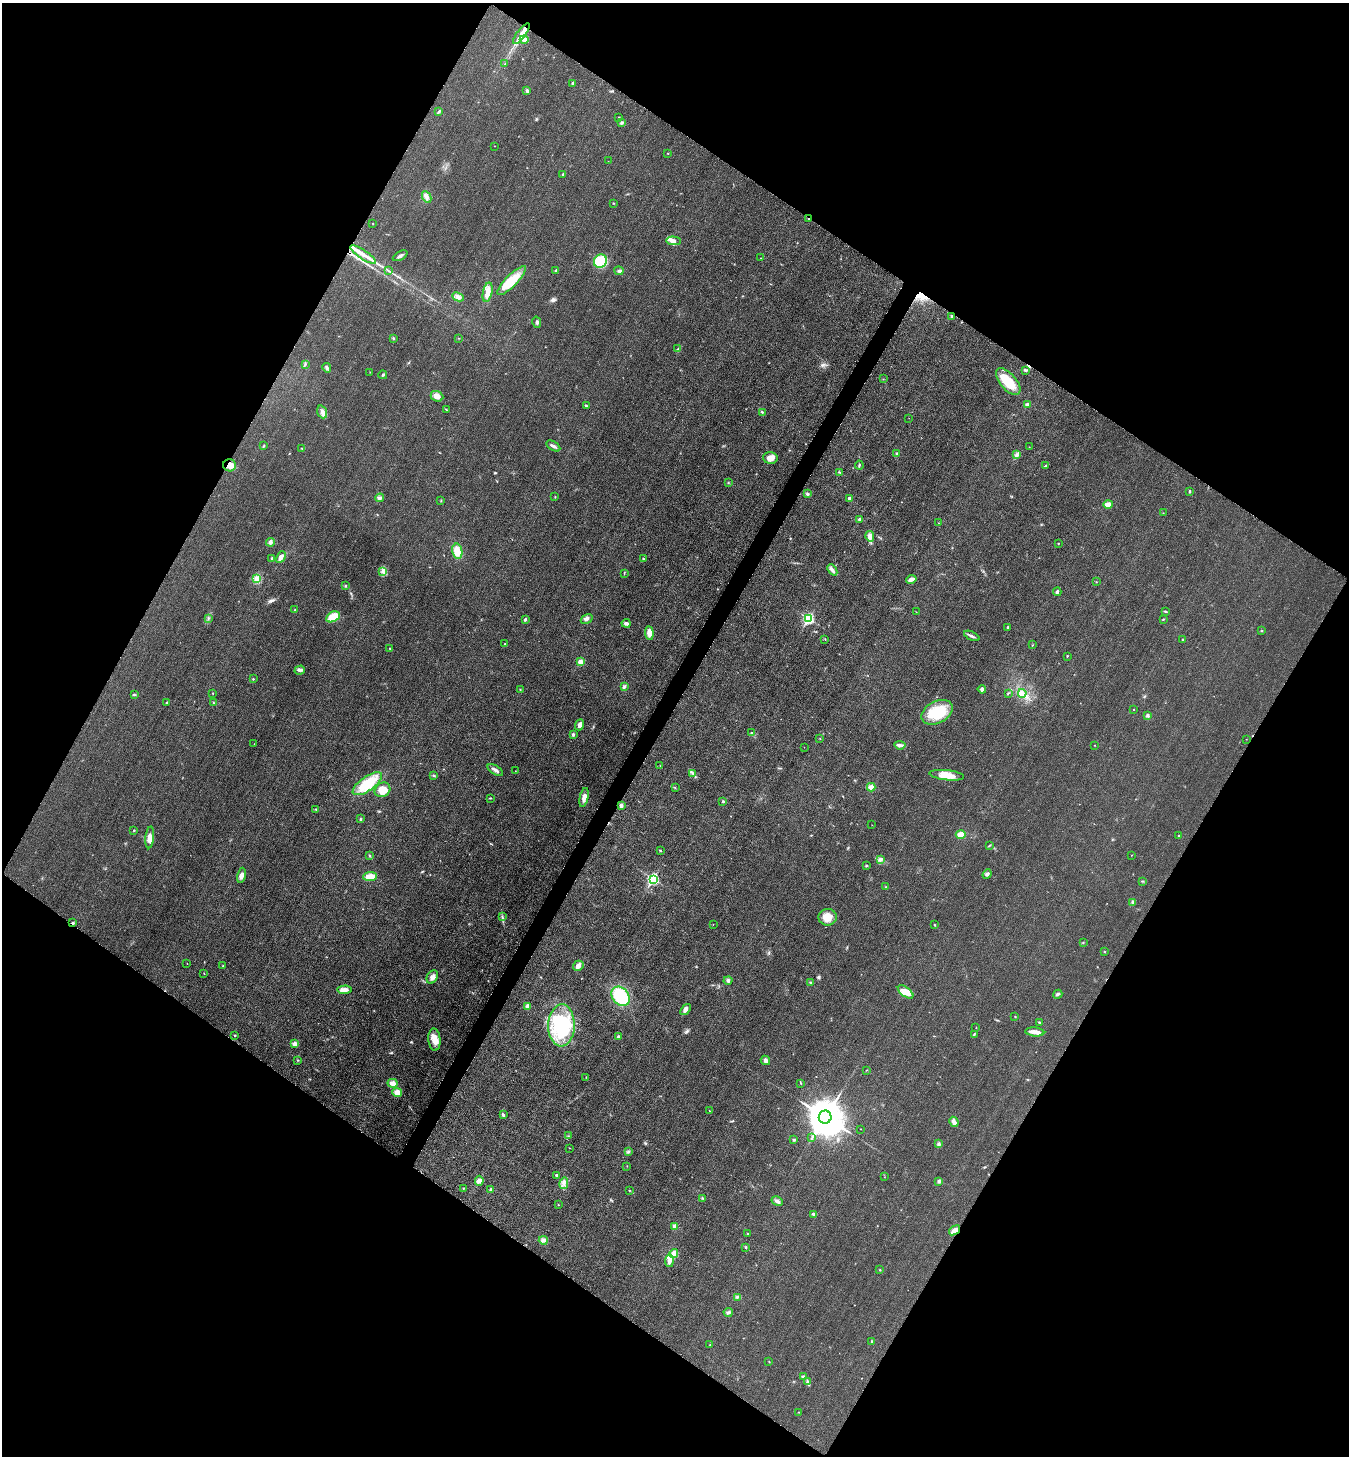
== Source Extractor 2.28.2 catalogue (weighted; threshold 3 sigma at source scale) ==
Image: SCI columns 390-5776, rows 200-6015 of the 6023 x 6034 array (HDU 1 of 3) = the unmasked area's bounding box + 8 px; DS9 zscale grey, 4 x 4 block average (1 PNG px = mean of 4 x 4 image px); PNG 1351 x 1458 px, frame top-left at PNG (2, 3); each listed source drawn as its Kron ellipse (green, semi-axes under 4 px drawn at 4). Shown black and unused: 48% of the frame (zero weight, under 3 of 4 exposures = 2% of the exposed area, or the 3 px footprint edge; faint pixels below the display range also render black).
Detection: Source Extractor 2.28.2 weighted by HDU 2 'WHT'. Background 0.0262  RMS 0.0062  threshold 0.0281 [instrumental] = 3 sigma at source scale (4.5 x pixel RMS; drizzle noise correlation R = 1.50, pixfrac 1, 0.05/0.05 arcsec/px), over >= 5 px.
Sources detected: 259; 1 inside a brighter object's white glare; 1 cosmic-ray / hot-pixel residue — neither listed nor drawn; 2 coinciding with a brighter row at this scale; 17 inside a brighter listed object's ellipse — not listed separately; the other 238 listed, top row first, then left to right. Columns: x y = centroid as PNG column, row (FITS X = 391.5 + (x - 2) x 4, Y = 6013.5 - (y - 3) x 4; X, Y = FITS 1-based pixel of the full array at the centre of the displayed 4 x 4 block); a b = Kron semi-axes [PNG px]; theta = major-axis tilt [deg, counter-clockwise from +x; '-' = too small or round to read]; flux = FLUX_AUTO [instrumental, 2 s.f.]
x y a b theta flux
521 34 12 4 53 31
524 40 4 3 - 13
505 64 2 2 - 1.4
572 83 3 2 - 5.8
527 90 4 3 - 6.2
438 112 2 2 - 2.9
618 117 2 2 - 1.1
622 123 3 3 - 5.9
494 146 2 2 - 1.3
668 153 2 2 - 1.7
608 161 2 2 - 0.75
563 174 3 2 - 3
427 197 6 3 -63 11
614 203 2 2 - 1.6
808 219 2 2 - 4.7
373 224 2 2 - 1.6
673 241 7 3 -4 13
363 254 15 3 -34 34
400 256 8 2 31 11
761 258 2 2 - 0.77
600 261 7 6 - 91
388 270 2 2 - 1.7
555 271 3 2 - 2.6
619 271 4 3 - 5.7
512 281 19 6 45 81
488 292 10 4 77 27
458 297 6 4 -26 13
952 316 2 2 - 20
537 322 5 3 - 6.5
393 338 3 2 - 3.7
458 338 2 2 - 0.99
678 349 3 2 - 3.8
305 365 3 2 - 3.5
327 368 5 3 - 6.3
1026 370 4 3 - 5
370 372 2 2 - 1.2
383 375 4 2 - 4.4
883 379 2 2 - 1.4
1008 382 16 8 -49 100
437 396 6 5 - 20
1027 405 2 2 - 28
586 406 4 3 - 4.9
446 410 2 2 - 1.4
322 412 6 4 -69 16
762 412 3 2 - 2.9
909 418 2 2 - 0.98
264 446 3 2 - 2.9
553 446 8 2 -30 10
1029 447 2 2 - 0.68
302 448 3 2 - 2.8
897 454 3 3 - 4.7
1017 455 3 2 - 3.4
770 458 7 5 -5 32
229 465 6 6 - 24
859 465 4 2 - 3.7
1046 465 3 2 - 2.3
840 472 4 2 - 2.5
728 483 2 2 - 1.5
1190 492 3 2 - 3.5
807 494 3 2 - 5.1
555 497 2 2 - 1.8
379 498 4 2 - 5.7
850 498 2 2 - 29
441 501 2 2 - 1.7
1108 505 5 4 - 31
1163 513 2 2 - 1.2
859 519 3 2 - 4.1
939 523 2 2 - 1.2
870 536 5 4 - 16
270 542 4 4 - 10
1058 543 2 2 - 1.4
457 551 7 5 -79 45
281 557 6 4 63 17
272 558 2 2 - 8.5
643 559 2 2 - 4.6
832 570 6 3 -50 11
383 571 3 2 - 4.6
624 573 3 2 - 2.3
257 579 4 4 - 12
911 579 5 3 - 19
1096 582 2 2 - 1.2
345 586 3 2 - 3.9
1057 592 4 2 - 5.7
295 610 3 2 - 1.9
1165 611 3 2 - 4.3
916 612 2 2 - 1
333 617 7 5 28 71
208 618 2 2 - 2.7
525 619 3 2 - 6.5
587 619 6 3 33 11
809 619 3 2 - 490
1163 619 2 2 - 2.1
626 623 4 3 - 11
1008 627 2 2 - 4.5
1262 631 2 2 - 1.3
649 633 7 4 -84 27
972 636 8 2 -25 9.3
825 639 2 2 - 1
1183 639 2 2 - 4.3
505 644 2 2 - 3.4
1032 645 2 2 - 1.2
390 648 2 2 - 3.1
1067 656 2 2 - 2.4
580 662 2 2 - 79
300 670 5 3 - 8.4
253 679 2 2 - 3
624 687 4 3 - 7.3
982 689 4 3 - 11
520 690 2 2 - 3
212 693 3 2 - 1.4
1008 693 2 2 - 1.6
1022 693 4 2 - 8.6
134 695 3 2 - 3.7
166 703 2 2 - 2.2
214 703 2 2 - 2
1134 709 2 2 - 2.3
937 712 17 10 27 130
1148 715 3 2 - 4.8
580 725 6 4 68 16
751 732 2 2 - 2.5
573 734 3 2 - 6
820 738 2 2 - 1.7
1246 739 2 2 - 1.2
254 744 2 2 - 1.2
900 745 5 3 - 9
1094 745 2 2 - 1.3
804 747 2 2 - 0.94
660 766 2 2 - 1.1
495 770 9 3 -31 13
515 771 2 2 - 0.96
693 773 3 3 - 5.7
434 775 3 2 - 3.6
947 775 17 5 -6 47
367 784 17 7 35 120
871 787 4 3 - 24
675 788 2 2 - 1.1
382 790 8 7 - 39
490 798 2 2 - 2.4
584 798 10 4 78 21
723 801 2 2 - 4.5
621 805 2 2 - 31
316 810 4 2 - 2.6
361 819 3 2 - 3.3
872 825 2 2 - 0.89
134 830 2 2 - 2.7
961 835 5 4 - 26
1179 835 2 2 - 1.4
150 837 11 4 85 24
989 845 4 2 - 3.1
660 851 2 2 - 7.9
1132 855 2 2 - 0.94
370 856 3 2 - 3.1
880 860 3 2 - 4.9
866 866 2 2 - 2.4
987 874 5 3 - 9.1
241 875 8 4 79 14
370 877 7 3 6 48
653 879 3 3 - 520
1142 881 2 2 - 2.1
886 887 2 2 - 1.2
1133 902 3 3 - 5.9
502 917 2 2 - 2.4
828 917 9 8 - 40
72 923 3 2 - 4.4
713 924 2 2 - 0.85
935 925 2 2 - 2.6
1083 943 2 2 - 1.6
1104 952 2 2 - 2.2
187 964 2 2 - 0.96
223 966 2 2 - 1.7
578 966 5 5 - 14
204 973 2 2 - 1.3
432 977 7 5 62 16
728 981 4 3 - 7.3
811 982 4 2 - 3.6
345 990 7 4 2 20
906 992 9 4 -37 41
1058 994 5 3 - 6.6
621 996 11 8 -49 180
528 1006 3 3 - 20
686 1010 6 4 52 11
1015 1016 2 2 - 0.99
1039 1022 3 2 - 3.5
561 1025 21 13 88 250
976 1028 2 2 - 1.2
1035 1032 9 4 -5 20
974 1034 4 2 - 3.9
235 1035 2 2 - 3.4
618 1037 3 2 - 4.5
434 1040 11 6 -86 33
295 1044 3 3 - 19
297 1060 2 2 - 1.9
765 1060 5 4 - 12
867 1070 2 2 - 0.98
586 1077 2 2 - 1.3
393 1083 5 3 - 24
801 1083 2 2 - 2.1
397 1093 5 4 - 29
709 1111 2 2 - 1.7
503 1115 4 2 - 7
825 1117 6 6 - 12000
954 1122 5 3 - 19
860 1129 2 2 - 1
568 1136 2 2 - 1.4
812 1138 4 2 - 4.8
794 1140 3 2 - 4.3
938 1144 4 3 - 6.1
570 1148 2 2 - 0.93
628 1152 3 2 - 3.5
627 1166 2 2 - 1.7
557 1175 3 2 - 3.1
884 1177 2 2 - 0.78
479 1181 5 4 - 12
939 1181 3 3 - 7
564 1183 6 4 80 15
463 1188 2 2 - 1.7
491 1189 4 2 - 1.7
629 1191 2 2 - 2
702 1198 3 2 - 2.2
777 1201 6 3 -28 9.7
558 1205 2 2 - 1.6
813 1214 4 2 - 4.8
675 1226 4 3 - 14
955 1230 6 2 35 33
748 1234 2 2 - 2.6
543 1240 4 4 - 11
746 1247 3 2 - 3
674 1254 4 4 - 30
669 1261 6 4 82 16
880 1270 2 2 - 2.3
737 1297 3 3 - 4.7
728 1312 4 3 - 6.8
871 1341 3 2 - 2.5
710 1345 2 2 - 1
769 1362 3 2 - 1.6
803 1377 3 2 - 13
808 1382 3 3 - 6.9
798 1412 2 2 - 1.1
Overlapping masked pixels (flux is a lower limit): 4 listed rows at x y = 808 219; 229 465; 72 923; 955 1230
Diffuse or blended objects may show on this block-average render without a row.